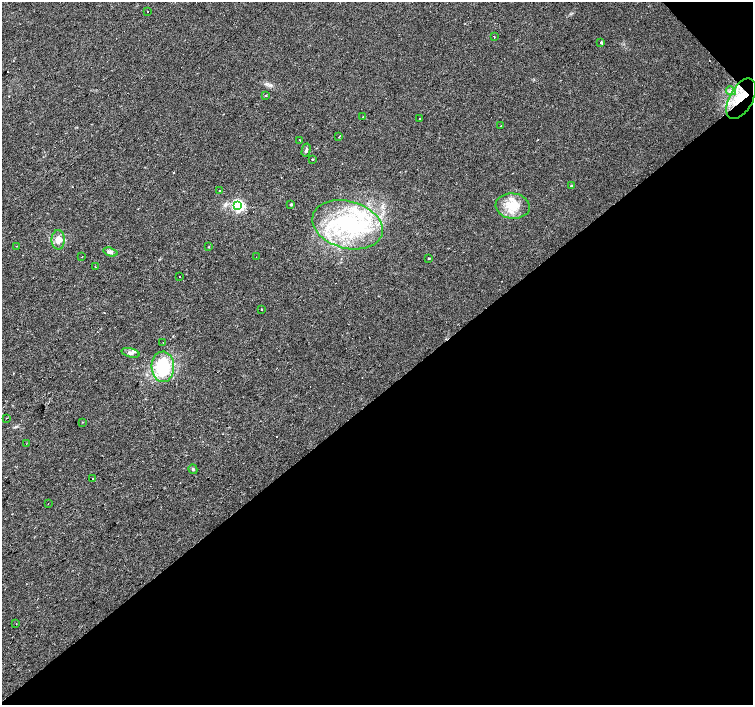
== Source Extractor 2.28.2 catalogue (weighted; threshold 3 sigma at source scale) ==
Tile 12 of 4 x 4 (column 4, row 3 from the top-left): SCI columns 4505-6005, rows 1550-2954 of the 6008 x 5969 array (HDU 1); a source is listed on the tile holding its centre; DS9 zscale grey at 2 x 2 block average (1 PNG px = mean of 2 x 2 image px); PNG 755 x 707 px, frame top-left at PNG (2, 2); each listed source drawn as its Kron ellipse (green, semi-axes under 4 px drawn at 4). Shown black and unused: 45% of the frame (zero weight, under 2 of 3 exposures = <1% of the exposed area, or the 3 px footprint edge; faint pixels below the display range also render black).
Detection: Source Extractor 2.28.2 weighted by HDU 2 'WHT'; one run over the whole footprint, this tile lists its part. Background 0.0312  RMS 0.0061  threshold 0.0272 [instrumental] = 3 sigma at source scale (4.5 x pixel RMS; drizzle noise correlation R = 1.50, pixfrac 1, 0.0396/0.0396 arcsec/px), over >= 5 px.
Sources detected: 54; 12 cosmic-ray / hot-pixel residue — neither listed nor drawn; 1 coinciding with a brighter row at this scale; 2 inside a brighter listed object's ellipse — not listed separately; the other 39 listed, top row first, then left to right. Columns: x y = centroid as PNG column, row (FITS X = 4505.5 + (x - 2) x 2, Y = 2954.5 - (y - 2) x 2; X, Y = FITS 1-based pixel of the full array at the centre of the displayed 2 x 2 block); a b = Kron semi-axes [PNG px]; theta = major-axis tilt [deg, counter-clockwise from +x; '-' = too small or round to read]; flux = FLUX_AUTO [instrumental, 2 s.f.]
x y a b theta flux
148 12 2 2 - 0.79
494 37 2 2 - 0.89
601 42 3 2 - 2.8
731 91 5 3 - 3.4
266 95 2 2 - 6
741 99 22 11 61 39
363 117 2 2 - 7.4
419 119 2 2 - 1.8
501 126 2 2 - 0.67
338 137 2 2 - 2.7
300 140 2 2 - 1.1
306 150 6 3 76 2.5
312 159 2 2 - 1.3
571 186 3 2 - 3.4
219 191 2 2 - 4.3
291 204 3 2 - 1.9
238 206 3 3 - 260
513 206 17 12 -6 27
348 225 36 23 -15 140
58 240 10 6 -89 10
17 246 2 2 - 0.57
209 247 3 2 - 0.71
110 252 7 4 -18 4.2
82 257 2 2 - 0.57
256 257 2 2 - 0.99
429 258 2 2 - 10
96 267 2 2 - 1.3
180 276 2 2 - 1.6
262 310 2 2 - 5.8
163 342 2 2 - 1.1
131 353 9 4 -15 5.1
163 367 15 11 -88 71
7 418 2 2 - 0.8
82 422 2 2 - 1
26 444 2 2 - 0.54
193 469 5 2 - 1.3
93 479 2 2 - 44
48 504 2 2 - 0.53
16 624 2 2 - 1.1
Overlapping masked pixels (flux is a lower limit): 1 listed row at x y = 741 99
Diffuse or blended objects may show on this block-average render without a row.